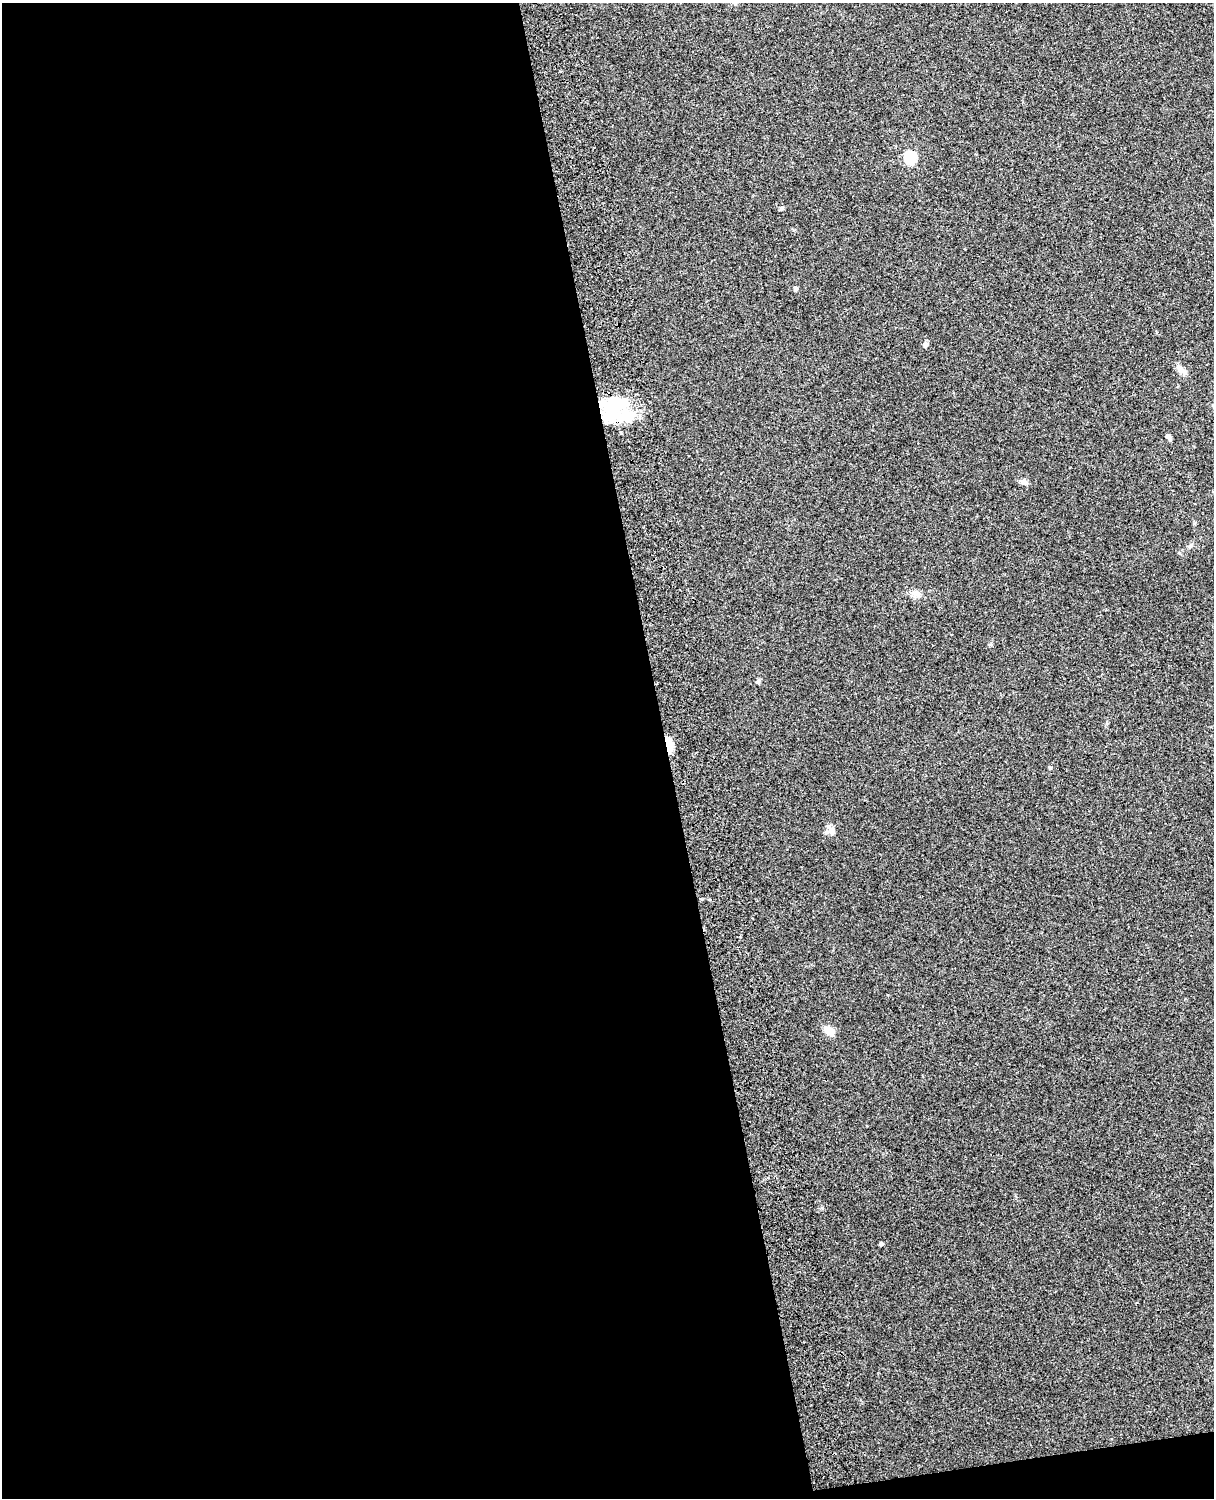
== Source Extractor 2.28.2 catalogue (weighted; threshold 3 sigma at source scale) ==
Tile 9 of 4 x 3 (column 1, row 3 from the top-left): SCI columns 119-1330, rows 164-1659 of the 5088 x 4927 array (HDU 1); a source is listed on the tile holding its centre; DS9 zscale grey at full resolution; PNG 1216 x 1500 px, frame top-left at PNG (2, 3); no overlay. Shown black and unused: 56% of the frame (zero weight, under 3 of 4 exposures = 6% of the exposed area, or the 3 px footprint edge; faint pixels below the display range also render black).
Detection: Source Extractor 2.28.2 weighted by HDU 2 'WHT'; one run over the whole footprint, this tile lists its part. Background 0.265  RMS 0.0089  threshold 0.0403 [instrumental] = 3 sigma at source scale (4.5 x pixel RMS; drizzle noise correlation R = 1.50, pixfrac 1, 0.05/0.05 arcsec/px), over >= 5 px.
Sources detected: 17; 1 inside a brighter listed object's ellipse — not listed separately; the other 16 listed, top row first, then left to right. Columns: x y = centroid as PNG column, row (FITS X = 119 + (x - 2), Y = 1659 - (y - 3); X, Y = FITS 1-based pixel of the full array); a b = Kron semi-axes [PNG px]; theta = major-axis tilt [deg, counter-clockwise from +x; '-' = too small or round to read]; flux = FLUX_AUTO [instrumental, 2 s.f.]
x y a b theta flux
910 157 6 6 - 83
781 208 5 5 - 1.5
795 289 5 4 - 2.3
925 345 7 5 69 1.8
1182 370 14 7 -30 4.8
614 407 38 22 52 47
1168 437 9 5 -54 1.8
1024 482 11 7 -24 3.2
1190 546 7 4 45 1.6
917 594 12 8 -8 5.1
758 681 6 5 - 1.6
669 744 19 8 -77 9
1050 767 4 4 - 1.4
831 830 15 7 -55 4.6
829 1031 14 7 -32 8.8
881 1243 4 3 - 1.9
Overlapping masked pixels (flux is a lower limit): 1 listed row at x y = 669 744
Unlisted compact peaks at least as high as the median listed source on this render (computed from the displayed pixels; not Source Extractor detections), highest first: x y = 822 1208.